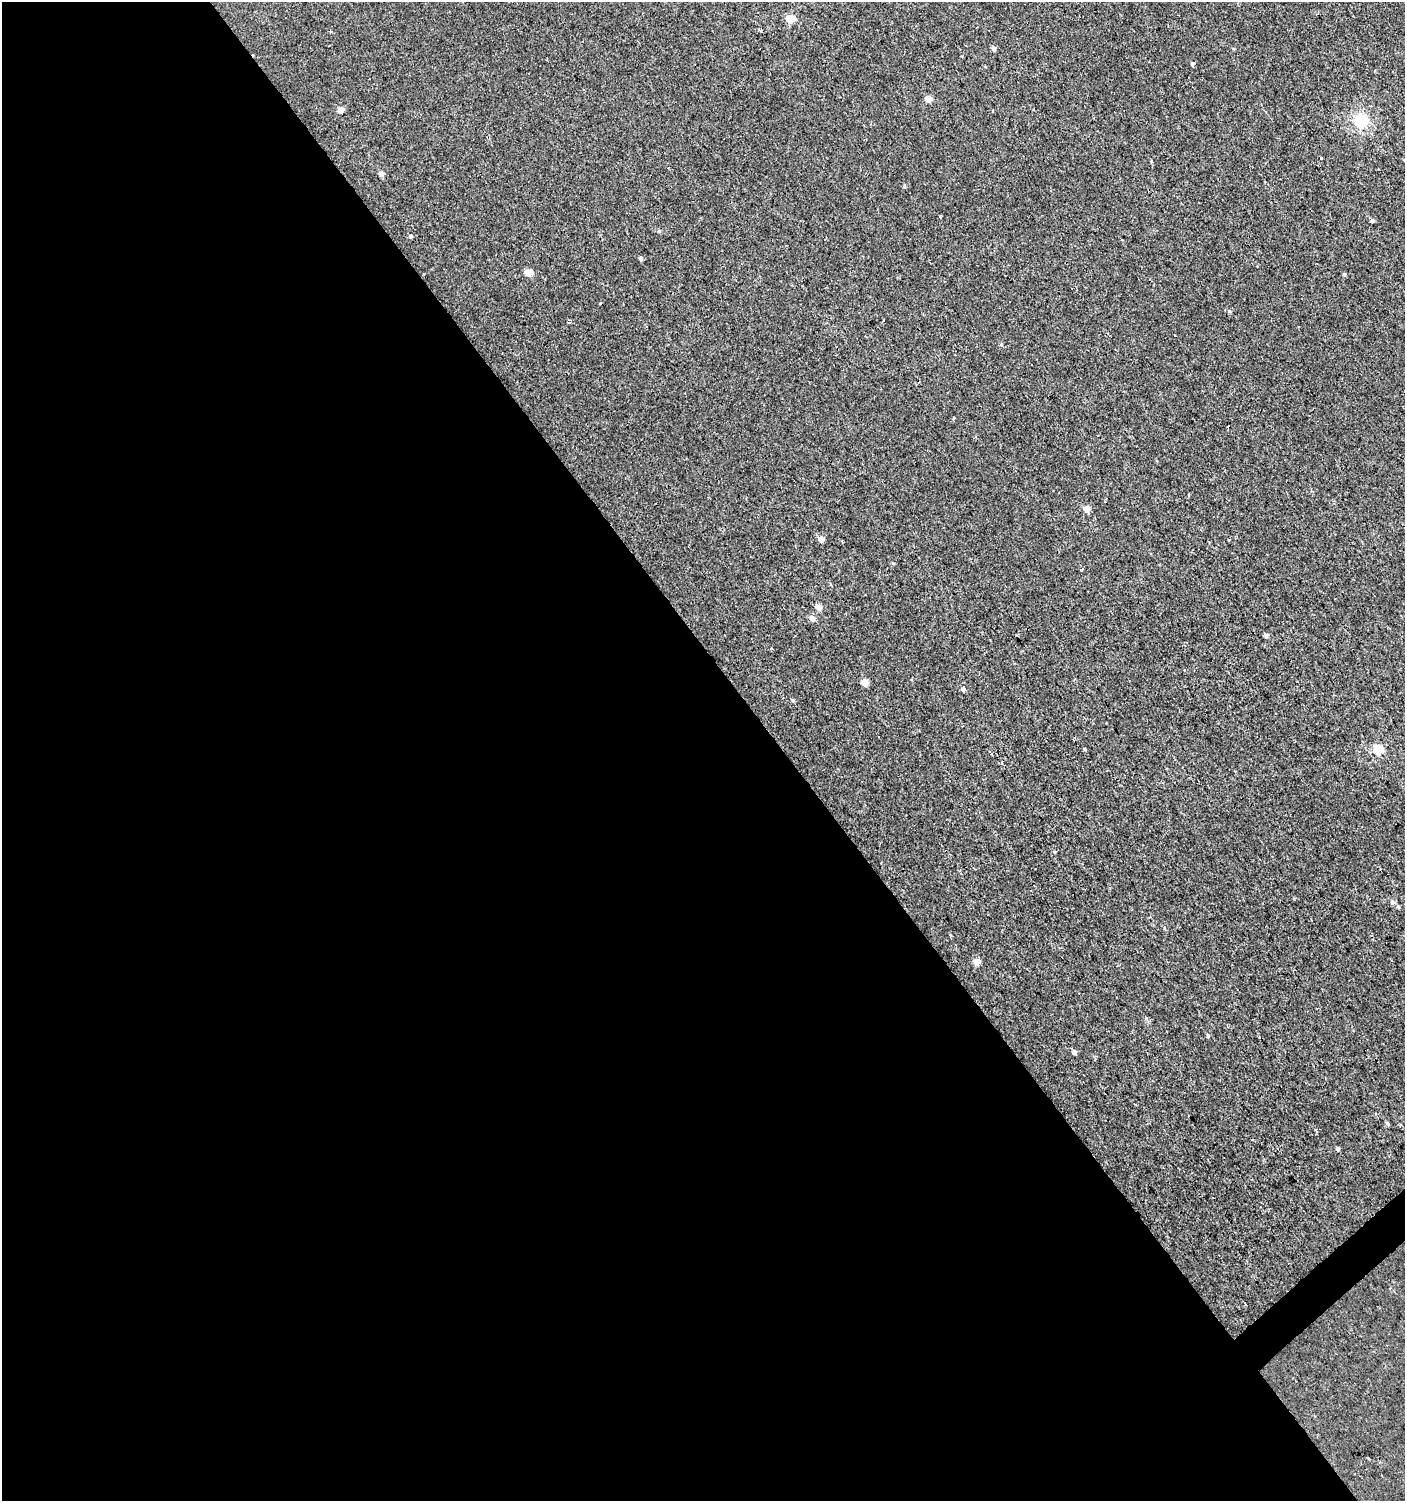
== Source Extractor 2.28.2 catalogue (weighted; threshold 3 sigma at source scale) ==
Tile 9 of 4 x 4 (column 1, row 3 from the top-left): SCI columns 201-1603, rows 1499-2997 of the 5950 x 5995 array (HDU 1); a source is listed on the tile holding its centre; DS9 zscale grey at full resolution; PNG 1407 x 1503 px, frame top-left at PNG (2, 2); no overlay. Shown black and unused: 56% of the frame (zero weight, under 2 of 3 exposures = <1% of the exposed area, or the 3 px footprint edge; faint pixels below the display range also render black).
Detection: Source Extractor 2.28.2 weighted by HDU 2 'WHT'; one run over the whole footprint, this tile lists its part. Background 0.0013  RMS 0.0039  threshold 0.0174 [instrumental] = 3 sigma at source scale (4.5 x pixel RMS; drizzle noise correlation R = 1.50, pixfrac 1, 0.0396/0.0396 arcsec/px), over >= 5 px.
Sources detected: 51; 3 cosmic-ray / hot-pixel residue — not listed; the other 48 listed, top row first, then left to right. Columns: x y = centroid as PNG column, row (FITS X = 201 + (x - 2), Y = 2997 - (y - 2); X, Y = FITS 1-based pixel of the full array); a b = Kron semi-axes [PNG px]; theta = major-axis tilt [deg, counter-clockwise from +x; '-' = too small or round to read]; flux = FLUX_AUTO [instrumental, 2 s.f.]
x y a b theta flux
791 19 5 5 - 13
760 30 4 4 - 0.74
993 48 5 4 - 1.5
1192 63 5 4 - 0.61
929 99 5 4 - 4.7
341 109 5 5 - 3
1361 120 6 6 - 56
1321 158 3 3 - 1.5
1151 161 4 3 - 0.34
381 173 5 4 - 1.9
904 186 4 3 - 1.7
1372 221 5 4 - 0.76
659 231 5 5 - 0.47
410 236 4 4 - 0.83
641 259 4 4 - 1.1
529 273 5 5 - 6.5
1344 274 4 4 - 0.54
601 303 3 2 - 0.89
1230 311 5 4 - 0.49
883 319 3 2 - 0.75
569 322 4 3 - 0.56
646 326 3 3 - 1.5
1001 345 5 3 - 0.43
954 418 3 3 - 0.55
1228 426 3 3 - 5.6
1087 509 5 5 - 3.9
821 539 5 4 - 3.2
1229 540 3 2 - 0.63
893 563 4 3 - 0.36
1082 569 3 3 - 4.7
818 607 5 5 - 3.1
812 618 6 5 - 2.4
1266 635 5 4 - 1.2
1184 669 3 3 - 0.85
865 682 5 4 - 6.6
962 689 4 3 - 15
793 700 5 4 - 0.51
1084 749 4 3 - 0.47
1378 749 5 5 - 18
1392 902 6 6 - 1
1398 907 6 4 -72 0.66
977 962 5 5 - 4.4
1146 1018 6 4 -47 0.57
1208 1035 6 4 -86 0.53
1074 1052 5 5 - 1.2
1387 1123 5 4 - 0.7
1316 1130 4 3 - 0.39
1338 1149 4 4 - 0.62